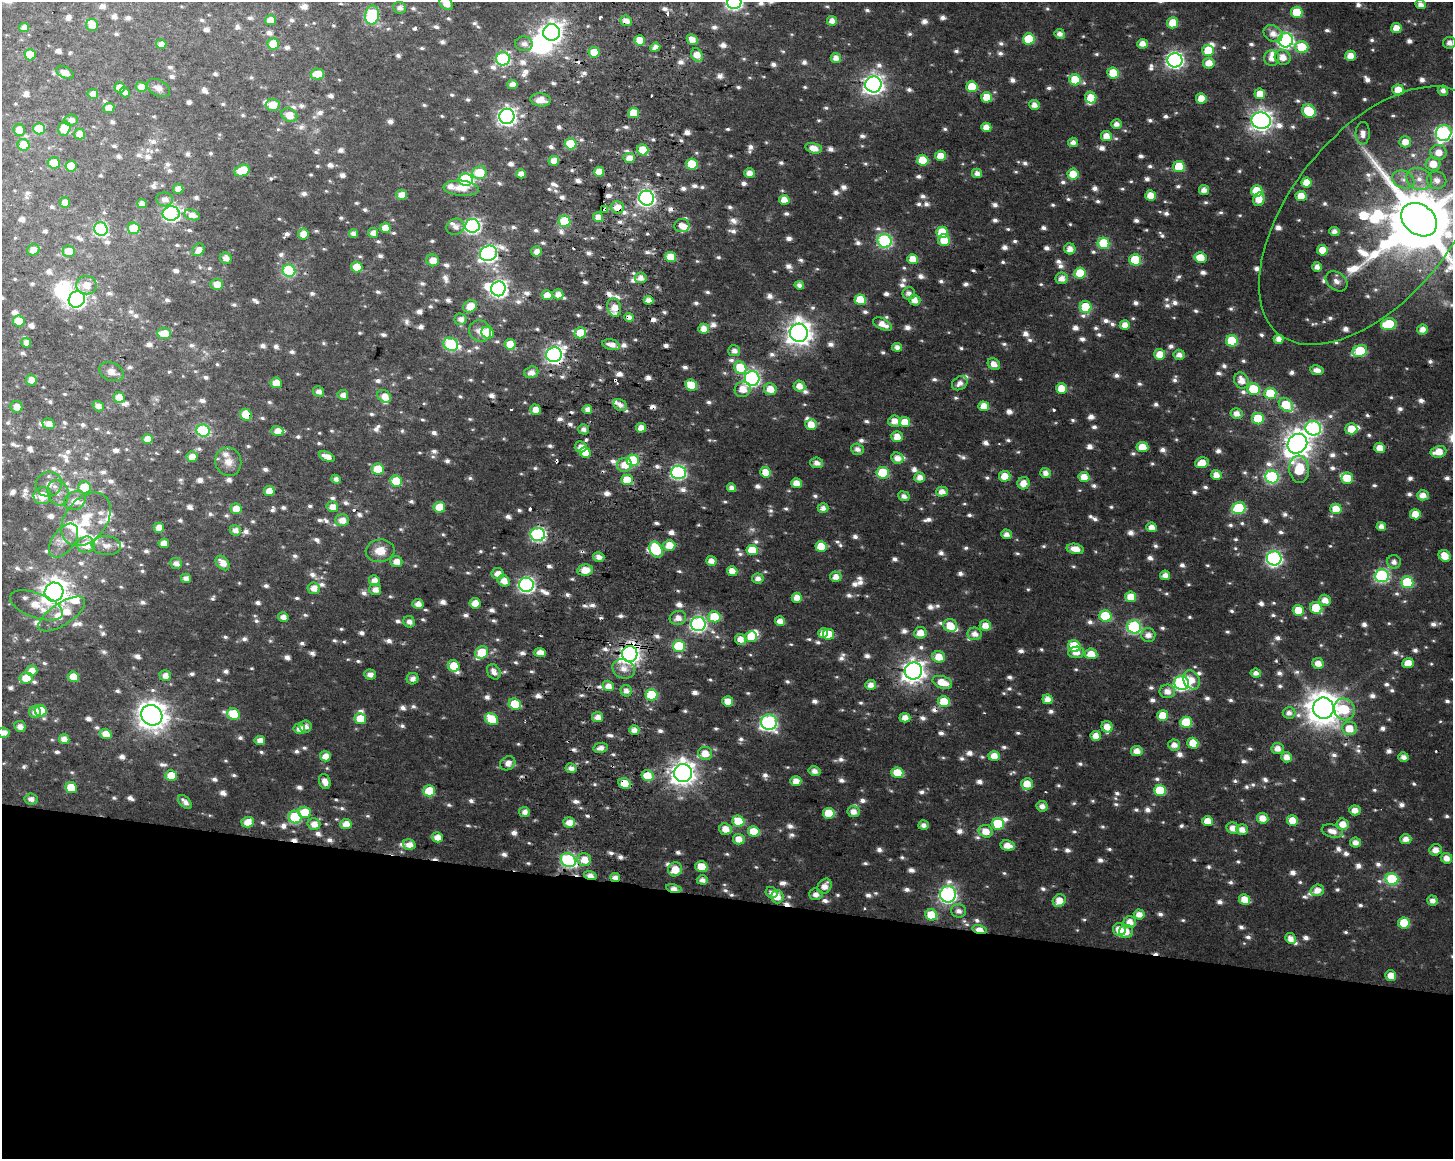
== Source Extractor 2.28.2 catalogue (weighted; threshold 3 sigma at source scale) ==
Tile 11 of 3 x 4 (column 2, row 4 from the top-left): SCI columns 1775-3225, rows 4-1160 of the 4943 x 4643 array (HDU 1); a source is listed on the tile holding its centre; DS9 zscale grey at full resolution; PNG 1455 x 1161 px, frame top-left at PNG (2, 2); each listed source drawn as its Kron ellipse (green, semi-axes under 4 px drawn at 4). Shown black and unused: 22% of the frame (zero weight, under 2 of 3 exposures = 2% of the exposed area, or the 3 px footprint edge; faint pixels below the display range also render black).
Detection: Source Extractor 2.28.2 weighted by HDU 2 'WHT'; one run over the whole footprint, this tile lists its part. Background 0.0259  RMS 0.011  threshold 0.0495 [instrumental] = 3 sigma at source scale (4.5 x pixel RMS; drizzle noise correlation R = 1.50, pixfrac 1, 0.0396/0.0396 arcsec/px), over >= 5 px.
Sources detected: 1532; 22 too faint to see at this stretch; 5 inside a brighter object's white glare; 14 cosmic-ray / hot-pixel residue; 1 long thin detection or spike segment (spike, bleed or trail) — neither listed nor drawn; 56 inside a brighter listed object's ellipse — not listed separately; of the other 1434, all 500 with FLUX_AUTO >= 7.29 (the completeness limit of this list) listed and drawn (934 fainter detections not listed), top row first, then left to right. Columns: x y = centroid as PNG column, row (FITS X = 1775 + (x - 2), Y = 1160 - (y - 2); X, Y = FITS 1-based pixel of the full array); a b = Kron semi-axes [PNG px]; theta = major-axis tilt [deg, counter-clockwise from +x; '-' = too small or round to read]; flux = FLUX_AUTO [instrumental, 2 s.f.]
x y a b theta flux
734 2 7 7 - 330
446 3 7 5 -45 13
1420 5 5 4 - 7.5
400 8 6 5 - 7.4
1297 12 6 5 - 40
372 15 9 7 79 130
270 20 5 5 - 15
626 21 6 5 - 11
832 21 5 5 - 9.7
1173 23 5 5 - 23
92 25 6 6 - 13
24 27 5 4 - 8.4
1396 28 5 5 - 15
552 32 8 8 - 790
1060 34 5 4 - 7.6
1273 34 10 8 -34 11
1029 39 6 5 - 52
639 40 5 5 - 25
692 40 6 5 - 11
1286 40 7 7 - 310
1449 43 6 5 - 8.2
161 44 5 4 - 9.6
273 44 6 5 - 33
524 44 9 7 -4 7.3
1142 44 5 5 - 12
655 47 5 4 - 7.3
1302 47 6 6 - 60
1208 50 5 5 - 31
594 52 5 5 - 32
30 55 6 5 - 34
697 55 7 5 -62 15
1350 56 5 5 - 13
1283 57 8 7 - 13
836 58 5 5 - 9.6
1272 58 8 7 - 12
503 59 7 6 - 170
1175 60 7 7 - 420
1209 63 6 5 - 15
65 73 9 5 -26 9.2
1113 73 6 5 - 41
317 74 7 5 0 22
1075 80 6 5 - 43
512 84 5 4 - 10
873 84 8 8 - 710
141 87 5 5 - 14
972 87 6 5 - 35
120 88 5 5 - 21
158 88 12 8 -27 7.5
1398 90 6 5 - 20
1443 91 5 5 - 7.4
125 92 5 4 - 7.8
93 94 5 5 - 9.6
1260 94 5 5 - 19
987 97 5 5 - 28
1091 98 6 5 - 24
1201 98 5 5 - 18
540 100 10 6 -5 15
273 105 7 6 - 18
1034 105 5 5 - 9.9
109 108 5 5 - 12
1309 111 7 6 - 51
634 113 5 5 - 29
289 115 8 6 -31 19
507 116 8 7 - 540
71 120 7 5 6 8.4
1261 121 10 8 -10 830
1116 124 5 4 - 8.2
986 127 5 4 - 13
39 129 6 5 - 40
64 129 7 6 - 40
19 130 6 5 - 26
1363 133 11 7 88 9.7
1444 133 8 7 - 280
80 134 5 5 - 23
1106 136 5 5 - 14
1073 142 5 4 - 7.4
1405 142 6 5 - 15
571 144 6 5 - 64
24 145 6 5 - 39
814 148 8 5 -12 14
643 150 6 5 - 30
1438 152 8 7 - 17
940 156 5 5 - 19
629 158 5 5 - 14
923 160 6 5 - 36
554 161 5 5 - 16
54 163 6 5 - 22
692 164 6 5 - 34
1433 164 7 7 - 21
71 166 6 5 - 38
1179 167 5 5 - 49
242 171 8 5 20 36
599 172 5 5 - 19
479 173 7 6 - 42
750 173 5 4 - 12
977 173 5 4 - 8
521 174 5 4 - 11
1073 174 5 5 - 22
1419 179 13 11 -24 14
466 180 7 6 - 200
1403 180 11 8 -23 9.1
1437 180 9 9 - 12
1307 183 5 5 - 21
461 188 18 7 -5 17
178 189 5 4 - 9.5
1204 190 5 5 - 9.7
1257 191 6 5 - 35
402 195 5 5 - 15
1151 196 5 5 - 20
1301 196 5 5 - 22
647 198 7 7 - 430
165 199 8 7 - 7.9
1259 199 7 5 74 17
784 200 5 5 - 14
65 203 5 5 - 14
142 204 5 4 - 7.9
617 207 7 6 - 16
605 210 4 3 - 16
171 214 8 7 - 300
192 215 8 5 -15 9.1
1373 216 151 82 52 500
598 217 5 4 - 13
1419 220 19 15 -37 14000
564 221 6 6 - 89
472 226 7 7 - 300
682 226 7 6 - 12
455 227 9 8 - 7.5
134 228 6 5 - 41
385 228 5 5 - 16
101 229 7 6 - 200
1334 231 5 4 - 7.4
942 232 6 6 - 44
373 233 5 5 - 11
303 234 5 5 - 17
353 234 5 4 - 8.2
944 240 6 6 - 23
885 241 7 6 - 210
1104 243 6 5 - 75
1070 249 5 5 - 11
33 250 6 5 - 13
198 250 7 5 48 9.5
1322 250 5 5 - 22
69 251 6 5 - 24
536 251 5 5 - 9.3
488 253 9 7 28 420
671 257 5 5 - 31
226 258 6 5 - 9.9
1200 258 6 5 - 18
913 259 5 5 - 17
432 260 6 6 - 14
1135 260 6 5 - 68
357 267 6 5 - 30
1317 267 5 5 - 9.1
289 271 6 6 - 140
1080 273 6 5 - 40
641 278 6 5 - 9
1062 278 6 5 - 11
1337 281 12 8 -38 8.3
217 284 6 5 - 15
86 285 10 9 - 15
799 285 5 4 - 7.7
498 289 7 7 - 410
909 293 6 6 - 7.6
558 294 5 5 - 11
547 295 5 5 - 21
77 299 8 8 - 400
649 300 5 4 - 10
860 300 6 5 - 38
915 300 5 5 - 12
470 306 7 6 - 21
614 307 9 6 -77 15
1086 307 6 5 - 62
629 317 5 4 - 8.4
461 319 6 5 - 8.3
19 321 6 5 - 28
883 324 10 5 -27 13
1389 324 8 6 12 64
1125 325 5 5 - 13
704 329 5 5 - 14
1422 330 5 5 - 11
480 331 11 10 - 12
488 333 6 6 - 45
580 333 6 5 - 33
799 333 9 9 - 1200
164 334 7 5 -7 24
1279 339 5 4 - 10
1232 341 6 5 - 64
26 343 5 5 - 8.6
451 344 7 6 - 150
510 344 5 5 - 28
611 345 9 5 -15 10
897 347 5 4 - 8.7
734 351 6 5 - 8
1360 351 7 6 - 72
1160 354 5 5 - 18
554 355 8 7 - 450
1179 355 5 5 - 8.7
994 364 6 5 - 12
740 368 6 5 - 45
1317 370 7 4 -10 9.7
111 372 13 9 -25 9.7
531 372 7 5 17 8.6
752 378 7 7 - 300
31 380 5 5 - 11
1241 380 8 7 - 15
276 383 5 5 - 21
960 383 8 6 36 8.2
691 385 6 5 - 41
799 386 6 5 - 12
743 389 8 7 - 17
770 389 6 6 - 18
1062 389 5 5 - 23
1254 389 6 6 - 60
318 391 5 5 - 7.6
1270 393 6 5 - 53
343 395 5 5 - 8
384 396 7 5 -34 15
119 398 6 5 - 23
620 405 7 5 -30 7.6
1286 405 8 6 -43 52
98 406 6 4 -34 8.3
984 406 5 5 - 19
17 407 6 6 - 12
587 409 5 4 - 9.3
535 410 5 5 - 16
1237 413 6 5 - 11
246 415 6 5 - 40
1258 419 6 5 - 48
894 421 6 5 - 12
905 422 5 5 - 23
48 424 6 5 - 9.1
811 425 6 5 - 16
641 428 5 4 - 14
1313 428 8 7 - 270
583 429 5 5 - 7.5
1351 429 6 5 - 26
203 431 6 6 - 140
277 431 6 5 - 15
897 437 5 5 - 15
148 439 5 5 - 16
1297 444 10 9 - 1400
581 447 6 5 - 11
1142 447 6 5 - 20
1380 448 5 5 - 14
857 449 6 5 - 7.5
1438 452 8 5 10 19
585 453 5 5 - 19
327 456 8 4 -22 11
192 457 5 5 - 13
897 458 6 5 - 11
633 460 6 5 - 71
228 462 14 13 - 14
816 463 6 5 - 8.2
1202 463 7 5 17 20
624 465 7 7 - 19
378 469 6 5 - 47
1299 469 13 10 -85 55
678 472 7 7 - 250
765 472 5 5 - 20
883 473 6 5 - 70
1046 473 5 5 - 9.1
1216 475 5 5 - 12
1005 476 6 5 - 20
920 477 5 5 - 12
1084 477 5 5 - 18
1272 477 7 6 - 160
1347 478 6 5 - 21
336 479 5 4 - 7.5
627 480 5 5 - 35
396 481 6 5 - 47
796 483 5 4 - 13
1023 483 6 6 - 15
49 484 13 12 - 12
85 487 6 6 - 46
732 488 4 4 - 8.2
269 491 5 5 - 19
942 492 6 5 - 12
58 493 13 10 -70 11
1423 495 6 5 - 12
42 496 9 8 - 22
904 496 6 5 - 7.6
75 501 11 9 26 15
332 507 6 5 - 13
439 507 6 5 - 34
823 508 5 5 - 7.8
1239 508 7 6 - 99
236 509 5 5 - 21
1336 509 5 5 - 21
1415 514 5 5 - 22
86 519 30 20 51 46
342 520 7 6 - 14
1381 526 5 4 - 8.3
1152 527 5 4 - 11
159 528 5 5 - 13
235 530 5 5 - 9
538 534 7 6 - 250
1006 534 5 5 - 8.3
63 540 19 11 53 16
164 543 5 5 - 13
86 545 9 8 - 18
669 545 6 5 - 20
106 546 15 9 -5 10
821 546 5 5 - 28
1075 549 8 5 -11 16
656 550 8 6 -63 67
752 550 5 5 - 30
380 551 14 11 5 21
1445 556 6 5 - 20
599 557 6 4 -15 8.1
1274 558 7 7 - 320
711 561 5 5 - 10
396 562 6 5 - 13
1394 562 7 7 - 7.4
176 563 6 5 - 8.1
223 563 8 5 -48 13
585 570 8 5 9 19
732 571 5 5 - 16
497 574 6 5 - 13
1165 575 5 4 - 9.5
1382 576 7 6 - 200
836 577 6 5 - 11
186 578 5 4 - 7.8
758 578 6 5 - 7.7
374 580 5 5 - 12
504 581 6 5 - 15
1407 582 6 6 - 92
526 585 7 7 - 340
314 588 6 6 - 14
375 589 6 5 - 11
54 592 9 9 - 1300
1131 597 5 5 - 20
797 598 5 5 - 14
1325 600 6 5 - 12
475 603 6 5 - 21
418 604 5 5 - 10
36 605 28 12 -20 26
1316 608 6 6 - 45
1298 610 5 5 - 24
62 614 27 11 33 39
1105 616 6 5 - 78
283 617 5 5 - 10
714 617 6 5 - 36
678 618 8 7 - 11
780 621 5 5 - 11
409 622 6 5 - 7.3
698 624 7 7 - 330
950 626 7 6 - 24
985 626 5 5 - 16
1134 627 7 6 - 200
823 633 5 4 - 13
920 633 6 5 - 17
828 634 5 5 - 26
975 634 7 6 - 10
1148 635 7 6 - 9.7
751 637 6 5 - 33
740 639 6 5 - 13
679 646 6 5 - 70
1074 646 6 5 - 48
1076 652 8 5 8 12
482 653 7 6 - 61
540 653 6 4 -1 15
630 654 8 7 - 780
1091 654 6 5 - 19
939 657 6 5 - 20
1318 663 6 5 - 13
1408 663 5 5 - 17
454 666 6 5 - 31
624 669 11 9 -22 12
32 671 5 5 - 18
913 671 9 8 - 990
494 672 8 6 -56 9.5
1256 673 5 4 - 7.4
370 674 6 5 - 8
165 676 6 5 - 12
73 677 6 5 - 29
26 678 6 5 - 24
412 679 6 5 - 7.9
1191 680 10 8 -59 16
942 682 10 6 -19 24
1182 683 7 7 - 280
871 685 5 5 - 11
608 686 5 5 - 13
626 691 6 5 - 7.8
1167 691 8 7 - 11
651 695 6 5 - 60
1048 699 5 4 - 12
728 701 5 5 - 17
944 701 6 5 - 30
515 704 6 5 - 49
1323 708 10 10 - 2600
1344 709 11 10 - 49
41 711 6 5 - 45
35 712 6 5 - 10
1289 713 6 6 - 7.3
233 714 6 5 - 55
152 715 11 9 -35 1600
1163 715 5 5 - 24
598 717 5 5 - 11
905 718 5 4 - 12
360 719 6 5 - 31
491 719 7 5 -36 51
769 722 8 7 - 300
1186 722 6 5 - 49
20 726 6 5 - 8.4
305 727 6 6 - 7.6
1107 727 6 5 - 17
299 729 6 5 - 11
1349 729 7 6 - 22
634 730 5 5 - 11
3 733 6 5 - 11
106 734 6 5 - 16
1096 736 5 5 - 14
64 739 5 5 - 12
260 740 5 4 - 12
1193 743 5 5 - 29
1174 745 6 5 - 10
601 748 7 5 11 8.2
1278 748 6 5 - 11
1137 751 5 5 - 12
705 753 7 6 - 17
325 756 5 5 - 15
994 756 5 5 - 16
1287 757 5 5 - 12
1403 757 5 4 - 8.5
508 763 8 6 34 10
571 768 5 5 - 9.1
814 771 6 5 - 8.1
683 773 9 9 - 1200
897 773 6 5 - 36
647 775 6 5 - 28
171 776 6 5 - 31
325 781 8 5 -70 11
796 781 5 5 - 13
625 783 6 5 - 30
1027 784 6 6 - 20
71 788 6 5 - 36
1160 790 6 5 - 51
429 791 6 5 - 50
31 799 6 5 - 7.4
185 802 8 5 -45 8.2
1042 806 5 5 - 9
1355 810 5 5 - 12
305 812 6 5 - 29
524 812 5 5 - 10
853 812 6 5 - 11
829 813 6 5 - 30
295 817 6 6 - 120
1263 818 6 5 - 15
1292 820 5 5 - 19
738 821 6 5 - 46
1207 821 5 5 - 18
248 822 6 5 - 18
569 823 6 5 - 16
314 824 6 5 - 14
346 824 6 5 - 17
998 824 6 6 - 66
1343 824 6 6 - 16
924 825 5 4 - 7.4
1233 828 6 5 - 11
725 829 6 5 - 14
1242 830 6 5 - 11
754 831 6 5 - 29
986 831 7 6 - 17
1332 831 11 6 -15 12
437 837 5 5 - 15
739 839 6 5 - 14
1406 839 5 5 - 9.9
1355 842 5 5 - 10
409 844 6 5 - 13
1008 846 7 5 -9 15
1436 850 6 5 - 13
1446 858 6 5 - 11
568 860 8 6 -36 210
584 860 6 6 - 21
701 867 6 5 - 32
675 869 7 6 - 19
590 875 6 4 -18 9.6
615 877 5 4 - 8.4
1392 879 6 6 - 110
702 880 5 4 - 8.1
825 886 8 6 57 12
674 888 8 4 -10 11
1317 890 7 5 17 12
772 892 6 5 - 7.9
816 894 7 6 - 7.9
948 894 8 7 - 410
777 897 6 6 - 15
1244 900 6 5 - 21
1059 901 7 6 - 17
1432 901 5 5 - 8.4
958 911 7 6 - 8.1
1139 914 5 5 - 12
931 915 6 5 - 41
1130 922 6 6 - 13
1404 923 6 5 - 36
1119 929 6 6 - 20
980 930 7 4 -15 18
1126 932 7 6 - 14
1290 938 5 5 - 11
1391 975 5 5 - 15
Overlapping masked pixels (flux is a lower limit): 17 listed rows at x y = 626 21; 617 207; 605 210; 558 294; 649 300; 614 307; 629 317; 554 355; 246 415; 526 585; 630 654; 625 783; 568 860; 590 875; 615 877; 674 888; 980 930
Isophote crosses this tile's border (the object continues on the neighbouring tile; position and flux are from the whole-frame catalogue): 7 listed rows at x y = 734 2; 446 3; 1449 43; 1444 133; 1373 216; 1419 220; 3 733